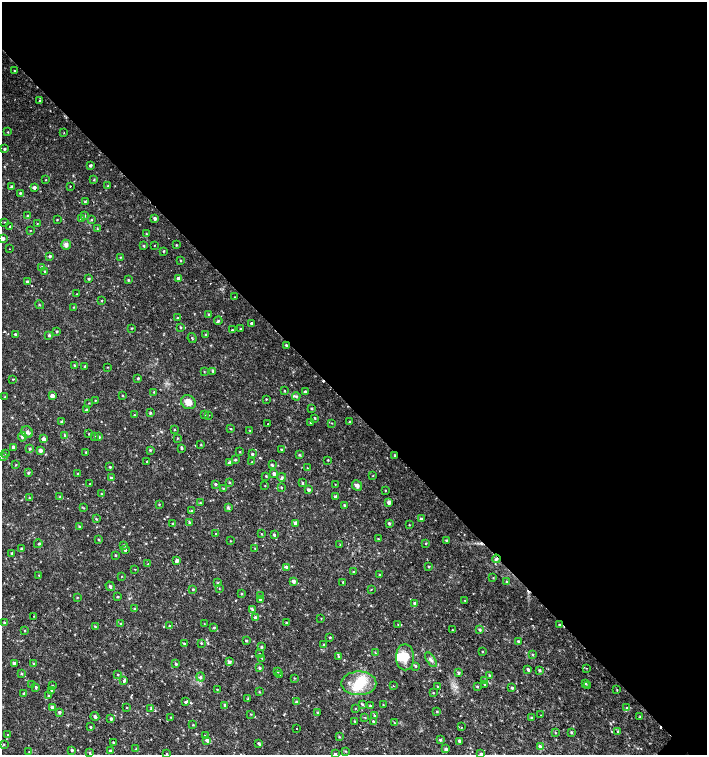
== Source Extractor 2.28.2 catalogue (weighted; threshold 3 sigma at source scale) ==
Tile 3 of 4 x 4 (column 3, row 1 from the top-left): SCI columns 3046-4454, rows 4520-6025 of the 6025 x 6032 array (HDU 1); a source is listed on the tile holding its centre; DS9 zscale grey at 2 x 2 block average (1 PNG px = mean of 2 x 2 image px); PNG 709 x 757 px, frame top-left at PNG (2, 2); each listed source drawn as its Kron ellipse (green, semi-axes under 4 px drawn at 4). Shown black and unused: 54% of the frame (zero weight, under 2 of 3 exposures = <1% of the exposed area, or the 3 px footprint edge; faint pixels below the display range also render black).
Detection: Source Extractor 2.28.2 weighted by HDU 2 'WHT'; one run over the whole footprint, this tile lists its part. Background 0.0179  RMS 0.0031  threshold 0.0141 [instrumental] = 3 sigma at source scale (4.5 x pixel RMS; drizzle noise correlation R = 1.50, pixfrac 1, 0.0396/0.0396 arcsec/px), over >= 5 px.
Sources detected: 340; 2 inside a brighter object's white glare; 5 cosmic-ray / hot-pixel residue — neither listed nor drawn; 1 coinciding with a brighter row at this scale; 5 inside a brighter listed object's ellipse — not listed separately; the other 327 listed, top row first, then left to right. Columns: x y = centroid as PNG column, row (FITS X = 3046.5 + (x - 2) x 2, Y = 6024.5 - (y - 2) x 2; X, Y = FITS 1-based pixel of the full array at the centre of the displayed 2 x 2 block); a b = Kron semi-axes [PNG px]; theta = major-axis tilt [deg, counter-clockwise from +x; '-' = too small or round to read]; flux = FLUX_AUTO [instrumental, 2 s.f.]
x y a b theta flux
14 71 3 2 - 0.45
39 101 3 2 - 0.45
8 132 2 2 - 0.39
64 133 2 2 - 0.28
5 149 3 2 - 0.93
90 165 3 3 - 1
46 180 2 2 - 0.4
94 180 3 2 - 0.61
12 186 3 2 - 0.88
70 186 2 2 - 0.31
108 186 3 2 - 0.64
34 188 3 3 - 2
20 193 3 2 - 0.68
85 202 3 3 - 0.63
85 215 3 3 - 0.53
28 216 3 3 - 1
155 218 3 3 - 1.4
81 219 3 3 - 1.1
57 220 3 2 - 0.39
91 220 4 3 - 0.6
4 222 2 2 - 0.26
37 223 2 2 - 0.33
10 227 2 2 - 0.77
97 228 3 2 - 0.66
30 230 3 2 - 0.32
146 234 3 3 - 0.56
3 238 3 3 - 1.5
66 245 5 4 - 2.4
176 245 3 2 - 0.47
144 246 3 2 - 0.65
154 246 2 2 - 0.25
9 249 2 2 - 0.52
164 251 2 2 - 0.67
50 256 3 3 - 1.2
121 257 3 2 - 0.39
180 261 3 2 - 0.49
42 267 4 3 - 1.2
44 271 3 2 - 0.49
178 278 3 3 - 2.7
89 279 2 2 - 0.93
128 280 3 3 - 0.73
27 281 3 2 - 0.82
76 294 2 2 - 0.27
235 297 2 2 - 0.58
101 301 3 2 - 0.48
40 305 4 2 - 0.47
74 307 3 2 - 0.5
209 314 3 2 - 0.63
178 318 3 3 - 0.69
218 321 4 3 - 1
252 323 3 3 - 1.6
180 327 3 2 - 0.58
132 328 3 2 - 0.42
241 329 3 2 - 0.58
232 330 3 2 - 0.58
57 331 3 2 - 0.71
15 334 2 2 - 0.83
206 334 3 2 - 0.51
49 335 3 3 - 1.1
192 338 5 2 - 0.64
286 345 3 3 - 0.68
74 365 3 2 - 0.67
85 367 3 2 - 0.73
107 367 2 2 - 0.29
213 371 3 3 - 1.2
204 372 2 2 - 0.39
138 378 3 2 - 0.72
13 379 3 2 - 0.45
284 391 2 2 - 0.6
305 391 2 2 - 1.2
154 392 3 3 - 0.58
122 395 3 2 - 0.4
52 396 3 3 - 4
296 396 4 3 - 1.2
5 397 3 2 - 0.48
266 399 2 2 - 0.44
95 400 2 2 - 0.35
188 402 8 6 -33 6.3
89 403 3 2 - 0.32
312 408 3 3 - 0.68
86 409 3 2 - 0.56
150 413 3 3 - 0.7
204 414 3 3 - 0.53
134 415 2 2 - 0.42
208 415 3 2 - 0.39
315 418 3 2 - 0.6
62 422 4 3 - 1.4
350 422 3 2 - 1
310 423 3 2 - 0.5
331 423 3 2 - 0.41
268 424 2 2 - 0.26
230 428 3 2 - 0.44
174 430 3 2 - 0.47
250 431 3 2 - 0.31
27 432 6 5 - 2.1
89 433 2 2 - 0.48
65 435 2 2 - 1.9
94 436 2 2 - 0.35
22 437 4 4 - 1.5
99 437 3 2 - 0.84
177 438 3 2 - 0.45
43 439 3 3 - 1.9
201 445 3 3 - 0.5
13 447 3 3 - 1.8
182 448 4 2 - 0.9
29 449 3 2 - 0.79
281 449 3 2 - 0.65
40 450 3 3 - 2.3
150 450 3 3 - 0.77
86 452 2 2 - 0.56
240 452 3 2 - 0.5
6 454 2 2 - 0.33
252 454 3 2 - 0.98
299 455 3 3 - 0.67
2 456 3 3 - 1.1
395 456 3 2 - 0.77
235 460 3 3 - 0.75
328 460 2 2 - 0.47
147 461 2 2 - 0.43
229 462 4 3 - 1.6
252 462 2 2 - 0.46
16 465 2 2 - 0.46
272 465 3 2 - 0.92
110 467 3 2 - 0.78
307 468 2 2 - 0.35
28 473 3 3 - 0.9
274 473 3 3 - 1.7
78 474 3 3 - 0.84
266 476 2 2 - 0.59
373 476 3 2 - 0.41
282 477 4 3 - 0.98
111 478 3 3 - 0.81
229 482 2 2 - 0.66
302 483 3 3 - 0.67
90 484 2 2 - 0.7
215 484 3 3 - 0.76
335 484 2 2 - 0.28
265 485 2 2 - 0.33
357 486 5 4 - 2.2
281 487 3 2 - 0.62
223 488 3 3 - 0.54
309 490 3 3 - 1.7
385 490 2 2 - 0.39
101 494 3 2 - 0.63
60 496 3 3 - 0.64
335 496 3 3 - 1
29 498 3 2 - 0.39
389 502 3 3 - 2.4
200 503 3 3 - 0.83
159 504 3 2 - 0.5
344 505 2 2 - 0.84
84 508 3 2 - 0.38
228 508 4 2 - 0.82
191 511 3 3 - 0.73
96 519 3 2 - 0.52
421 519 3 3 - 1.3
189 523 4 3 - 1
295 523 4 3 - 1.7
389 523 3 3 - 0.95
172 524 2 2 - 0.43
409 525 2 2 - 0.41
79 527 3 3 - 0.96
216 534 2 2 - 0.58
261 534 3 2 - 0.42
274 535 4 3 - 1
99 539 3 3 - 0.72
378 539 3 2 - 0.36
446 540 3 2 - 1.1
230 541 2 2 - 0.37
426 543 2 2 - 0.46
38 544 4 3 - 0.7
124 545 4 2 - 0.75
340 545 3 2 - 0.31
255 548 3 2 - 0.44
21 549 3 2 - 1.1
125 550 3 3 - 0.99
12 553 2 2 - 0.87
115 555 3 2 - 0.65
496 559 4 4 - 1.4
177 561 4 3 - 1.8
148 564 2 2 - 0.38
429 566 3 2 - 0.56
286 567 4 3 - 1.6
135 569 2 2 - 0.36
353 572 2 2 - 0.39
380 574 3 2 - 0.43
39 575 2 2 - 0.4
122 576 2 2 - 0.29
493 578 3 2 - 0.43
293 581 3 3 - 2.4
343 582 3 3 - 0.63
506 582 3 3 - 0.66
218 583 3 3 - 0.9
110 586 5 3 - 1.4
219 588 3 2 - 0.33
193 589 3 2 - 0.62
371 589 3 2 - 0.32
241 594 2 2 - 0.51
260 596 3 3 - 0.7
77 597 3 2 - 0.54
118 597 3 2 - 0.6
260 599 3 3 - 1.3
465 600 3 2 - 0.29
415 603 3 3 - 1.4
134 609 4 3 - 0.98
252 609 3 3 - 0.95
33 616 2 2 - 0.23
255 617 4 3 - 1.5
321 618 3 2 - 0.37
4 622 3 3 - 0.65
286 622 3 3 - 0.57
121 624 3 2 - 0.64
204 624 2 2 - 0.3
398 624 3 2 - 0.39
169 625 3 2 - 0.48
559 625 3 3 - 1.1
95 626 3 2 - 0.52
214 627 3 3 - 0.65
452 630 3 2 - 0.41
480 630 3 3 - 1
24 631 2 2 - 0.43
330 637 2 2 - 0.55
246 640 3 2 - 0.78
518 641 3 2 - 0.78
201 643 3 3 - 0.58
184 644 3 3 - 0.67
324 645 3 3 - 1.2
261 647 3 3 - 0.86
482 651 3 2 - 0.38
375 653 3 2 - 0.5
260 654 3 2 - 0.46
532 655 3 2 - 0.63
338 657 4 3 - 0.68
405 657 13 9 -89 10
262 658 3 2 - 0.4
431 660 8 3 -56 1.6
229 661 3 3 - 1.5
14 663 3 3 - 1.9
33 663 3 2 - 0.39
176 664 3 3 - 0.88
415 666 3 3 - 0.75
260 668 3 3 - 0.9
586 668 2 2 - 0.38
528 669 3 3 - 1.3
539 670 3 3 - 1
277 671 3 3 - 0.77
458 673 4 3 - 1
21 674 3 3 - 0.68
118 674 2 2 - 0.56
279 675 3 3 - 0.58
489 675 3 2 - 0.59
200 677 4 4 - 1.3
294 678 3 2 - 0.4
124 681 3 3 - 0.76
485 681 4 3 - 1.3
359 683 18 12 0 17
586 684 3 2 - 0.66
31 685 2 2 - 0.46
484 685 2 2 - 0.8
52 686 3 2 - 0.73
393 686 2 2 - 0.37
477 686 3 3 - 0.69
588 686 2 2 - 1.3
36 687 3 3 - 0.89
438 687 3 2 - 0.6
512 688 3 2 - 1.3
217 689 3 2 - 0.5
617 690 2 2 - 0.37
52 691 3 3 - 1.3
259 692 3 2 - 0.47
24 693 3 2 - 1.2
433 693 2 2 - 0.42
49 695 3 3 - 0.74
248 698 3 2 - 0.42
186 702 4 3 - 1.1
297 702 3 3 - 2.1
362 704 4 2 - 0.86
225 705 3 3 - 1.3
383 705 2 2 - 0.37
370 706 3 3 - 0.92
52 707 3 3 - 2.8
127 707 2 2 - 0.39
355 708 2 2 - 0.35
627 708 3 3 - 0.68
151 709 3 3 - 0.76
437 711 3 2 - 0.56
59 712 3 2 - 1.4
318 712 3 2 - 0.73
251 714 2 2 - 0.38
374 715 3 2 - 0.53
541 715 2 2 - 0.28
95 716 4 3 - 1.5
171 717 2 2 - 0.42
365 717 3 2 - 0.46
640 717 3 2 - 1.1
532 718 3 3 - 1.2
111 719 4 3 - 1.2
355 721 3 2 - 0.72
373 721 3 2 - 0.99
394 722 3 2 - 0.37
193 725 3 2 - 0.51
90 727 2 2 - 0.88
462 727 2 2 - 0.54
297 728 2 2 - 1.3
618 731 4 3 - 0.88
555 732 3 2 - 0.4
571 732 3 3 - 0.83
8 734 3 2 - 0.55
205 736 3 2 - 0.55
339 737 3 2 - 0.61
207 740 3 3 - 1.8
440 740 3 3 - 0.97
459 741 4 3 - 1.2
114 743 2 2 - 1
259 743 4 2 - 0.97
4 744 3 3 - 0.68
540 746 3 3 - 1.8
136 749 3 2 - 0.42
446 749 3 3 - 1.9
72 750 3 2 - 0.91
110 751 3 3 - 1.1
345 751 3 2 - 0.56
29 752 3 2 - 0.48
90 752 3 3 - 0.58
167 754 2 2 - 0.56
335 754 3 2 - 0.84
481 754 3 3 - 1.2
Overlapping masked pixels (flux is a lower limit): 2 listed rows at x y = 496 559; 559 625
Isophote crosses this tile's border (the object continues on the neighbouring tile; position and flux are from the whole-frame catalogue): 3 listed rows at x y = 2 456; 335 754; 481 754
Diffuse or blended objects may show on this block-average render without a row.